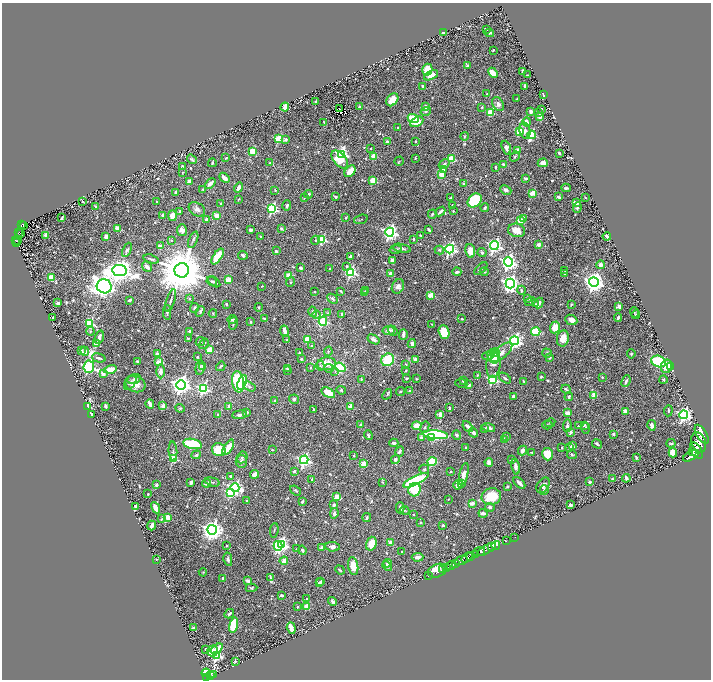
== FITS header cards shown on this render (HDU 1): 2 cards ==
NAXIS1  =                 1417
NAXIS2  =                 1355

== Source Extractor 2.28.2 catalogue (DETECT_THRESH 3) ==
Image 1417 x 1355 px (HDU 1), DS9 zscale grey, zoomed out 1/2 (1 PNG px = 2 x 2 image px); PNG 713 x 682 px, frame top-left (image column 1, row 1354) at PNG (2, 3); each listed source drawn as its Kron ellipse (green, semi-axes under 4 px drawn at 4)
Background 0.401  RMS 0.015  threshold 0.0453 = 3 sigma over >= 5 px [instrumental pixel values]
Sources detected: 784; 34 cannot appear on this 1/2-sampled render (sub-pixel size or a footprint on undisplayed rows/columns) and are neither listed nor drawn; of the other 750, the 500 brightest by FLUX_AUTO listed and drawn (250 fainter detections omitted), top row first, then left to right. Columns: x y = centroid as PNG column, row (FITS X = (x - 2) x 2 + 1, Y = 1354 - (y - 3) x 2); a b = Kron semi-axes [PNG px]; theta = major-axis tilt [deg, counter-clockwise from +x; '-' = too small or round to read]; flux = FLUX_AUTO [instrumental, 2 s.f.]
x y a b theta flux
486 29 3 2 - 6.1
444 32 3 2 - 5.1
490 33 4 3 - 5.7
493 50 2 2 - 3.2
467 66 3 3 - 6
427 70 6 5 - 67
523 71 4 2 - 6
493 73 5 4 - 36
431 75 7 4 27 25
528 75 3 2 - 2.8
422 86 3 3 - 5.2
525 86 3 2 - 3.8
487 94 2 2 - 5.7
543 94 4 2 - 4.9
517 99 3 2 - 2.9
392 100 7 5 53 37
316 101 3 2 - 6.8
498 104 7 5 -57 13
425 106 3 2 - 36
285 107 4 3 - 52
360 107 3 2 - 8.8
482 107 3 3 - 3.5
340 109 2 1 - 2.7
541 110 4 2 - 4.3
426 111 5 3 - 5.7
531 111 3 2 - 18
490 112 3 3 - 98
538 112 2 2 - 7
540 117 2 2 - 45
413 118 6 4 -23 86
324 122 4 2 - 2.9
417 122 7 4 29 42
527 122 4 3 - 15
398 128 2 2 - 17
525 130 8 5 -77 15
520 131 3 3 - 150
531 135 4 3 - 190
465 136 4 2 - 3.2
279 139 3 3 - 160
285 139 3 2 - 14
415 141 3 3 - 3.5
387 142 3 3 - 9.4
371 148 3 2 - 2.6
506 148 7 4 -72 16
517 150 4 4 - 18
252 151 3 3 - 120
559 153 3 2 - 5.9
341 154 4 4 - 580
373 156 4 3 - 31
515 156 5 3 - 4.5
226 158 3 2 - 4.3
415 158 2 2 - 4.3
192 159 5 3 - 4.3
452 159 4 3 - 71
340 160 10 6 -49 88
399 161 5 3 - 2.6
212 163 4 2 - 5.2
270 163 4 3 - 3.7
543 163 5 4 - 18
444 164 6 4 33 8.5
504 165 2 2 - 41
182 166 3 2 - 4.6
496 167 3 2 - 3.1
443 169 3 2 - 12
350 171 6 4 51 36
183 172 3 2 - 2.9
442 175 3 3 - 83
224 178 6 3 -44 18
526 178 2 2 - 19
373 180 3 3 - 99
189 181 4 3 - 13
210 183 6 3 44 23
464 184 2 2 - 30
238 188 5 3 - 17
566 188 4 2 - 5
202 189 3 2 - 2.7
275 190 3 2 - 3
506 190 6 4 -25 10
175 193 4 2 - 6.5
532 193 3 3 - 77
308 194 4 3 - 6.5
335 197 3 2 - 5.3
451 197 3 2 - 4.3
558 197 3 2 - 9.5
304 198 4 2 - 2.7
585 198 2 2 - 3
239 199 2 2 - 3.8
475 200 8 6 44 160
83 202 4 3 - 3.4
157 202 2 2 - 8.9
576 203 3 3 - 54
221 204 2 2 - 6.7
452 205 2 2 - 4.5
287 206 5 3 - 5.8
95 207 3 2 - 2.8
485 208 4 3 - 5.5
577 208 5 3 - 5.8
197 209 9 6 -32 16
272 209 4 3 - 390
180 211 2 2 - 13
453 211 2 2 - 2.7
440 212 5 2 - 8.6
432 214 4 3 - 3.5
162 215 3 2 - 3.7
172 216 5 4 - 23
216 216 3 3 - 29
62 218 4 2 - 4.7
346 218 3 2 - 3.5
524 218 4 3 - 4.7
207 219 4 3 - 11
361 219 7 2 17 3.4
520 221 4 3 - 47
21 225 4 2 - 70
23 226 4 1 - 22
117 228 3 2 - 58
281 229 4 3 - 5.7
182 230 6 5 - 15
251 230 3 2 - 15
429 230 4 2 - 5.3
517 230 9 6 -14 36
390 232 4 4 - 1000
18 233 4 3 - 73
20 233 3 1 - 32
46 235 3 3 - 19
421 235 3 2 - 4.3
106 236 3 3 - 14
260 236 3 2 - 3.3
607 236 4 2 - 11
322 239 3 3 - 200
413 239 3 2 - 3.6
16 240 4 2 - 91
171 240 3 2 - 2.9
193 240 9 3 68 6.5
315 240 4 3 - 3.3
17 241 2 1 - 17
16 243 2 1 - 14
538 245 2 2 - 41
160 246 2 2 - 46
494 246 4 4 - 780
402 248 9 3 -12 9.3
396 249 6 4 12 7.8
450 249 4 4 - 690
127 250 7 4 65 6.3
439 250 5 3 - 5.4
276 251 2 2 - 22
470 251 7 5 -80 40
482 253 4 3 - 7.4
243 255 5 4 - 8.3
218 256 9 3 56 85
350 256 3 2 - 10
151 259 8 3 -16 5.1
392 261 4 3 - 18
508 262 5 4 - 1000
601 265 4 3 - 18
346 266 2 2 - 5.7
147 267 6 3 -50 13
301 268 3 3 - 4.7
481 268 8 3 41 5.8
329 269 4 3 - 3.3
182 270 7 7 - 19000
119 271 7 5 -7 3600
565 271 4 3 - 2.9
351 272 4 4 - 410
457 272 4 3 - 8.1
484 272 4 3 - 3.6
391 274 3 3 - 21
564 274 3 3 - 2.8
289 276 3 3 - 51
51 278 4 3 - 51
228 280 3 3 - 79
212 281 5 3 - 3.6
214 282 7 3 -37 4.5
291 282 5 3 - 3.1
594 282 5 5 - 2300
510 283 5 4 - 1200
104 286 7 7 - 2300
262 286 2 2 - 3.2
398 286 7 6 - 14
521 290 4 3 - 4.2
341 291 4 3 - 2.6
365 291 4 3 - 3.4
314 292 3 2 - 3.2
364 293 3 3 - 2.8
430 295 3 2 - 76
190 298 2 2 - 3
333 299 6 3 -45 5.6
528 299 2 2 - 20
129 300 4 2 - 7.1
170 301 12 2 71 7.2
530 301 5 2 - 2.7
58 303 3 2 - 11
539 303 5 3 - 16
226 304 3 2 - 3.7
535 304 3 2 - 3.8
571 304 3 2 - 3.6
619 306 4 3 - 9.7
259 307 4 3 - 2.9
194 308 5 3 - 6.5
200 311 5 3 - 6.1
167 312 7 3 89 5.7
313 312 5 4 - 7.3
328 312 4 3 - 3
635 312 5 3 - 3.2
213 313 4 3 - 2.6
342 314 4 3 - 8.9
317 315 4 4 - 4.8
636 315 4 2 - 3
53 318 2 2 - 2.9
618 318 4 2 - 6.8
232 319 4 2 - 7.1
264 319 4 3 - 4.6
462 319 3 2 - 3.3
571 320 6 5 - 19
323 321 4 4 - 210
251 322 3 2 - 3.4
233 323 7 3 78 6
90 324 4 3 - 230
432 324 3 2 - 2.7
555 327 6 5 - 36
389 330 6 4 10 14
90 331 4 3 - 4.1
189 331 3 2 - 6.5
284 331 5 3 - 22
393 331 5 3 - 3.9
536 331 5 4 - 160
444 332 7 5 -69 87
403 334 5 2 - 10
99 337 7 3 71 24
188 338 3 2 - 3
563 338 8 6 80 40
307 339 3 3 - 78
373 339 6 4 -31 9.2
287 340 3 2 - 2.7
515 341 4 4 - 870
200 342 5 4 - 2.6
96 344 3 2 - 64
204 344 5 3 - 6.1
412 344 4 3 - 13
312 346 3 3 - 4.1
210 350 3 3 - 120
81 351 2 2 - 12
85 351 5 4 - 17
328 351 5 4 - 3.9
502 352 13 5 42 28
299 353 2 2 - 5.6
495 353 4 4 - 110
547 353 5 4 - 7
157 354 2 2 - 41
631 354 4 3 - 4.5
488 355 6 4 20 18
197 357 2 2 - 8
493 357 7 5 -63 63
550 357 3 3 - 3.2
99 358 7 3 -15 9.3
301 359 4 3 - 6.8
388 360 6 6 - 110
415 360 2 2 - 68
137 361 4 3 - 4.4
659 361 7 5 -23 150
159 362 3 2 - 56
326 364 9 6 7 46
406 364 3 2 - 4.4
493 364 13 7 84 28
203 366 4 4 - 6.4
221 366 5 2 - 4.3
320 366 5 4 - 5.1
666 366 7 5 79 36
671 366 4 3 - 18
89 367 6 5 - 730
310 367 3 2 - 3.4
340 367 5 4 - 200
200 368 7 4 85 9.6
329 368 5 4 - 6.1
110 369 6 4 14 48
287 369 3 2 - 3.8
160 371 7 4 -89 17
288 371 2 2 - 2.6
406 371 3 2 - 2.7
335 372 4 3 - 2.7
103 373 4 3 - 26
477 375 3 3 - 2.8
541 377 3 2 - 2.9
602 377 2 2 - 2.7
407 378 3 2 - 3.6
505 378 7 3 -38 4.6
134 379 7 5 18 6.6
361 379 3 2 - 3.4
416 379 3 2 - 2.7
492 379 4 4 - 330
663 380 4 2 - 3.3
463 381 4 3 - 3.7
524 381 4 2 - 4
626 381 6 3 65 7.5
130 382 8 5 58 7.9
238 382 11 6 -81 140
242 382 8 4 70 230
461 383 6 2 -9 3.1
135 384 10 8 -23 32
181 385 5 4 - 2000
469 385 2 2 - 24
249 387 6 3 -29 5
203 388 4 4 - 430
566 389 4 3 - 3.7
341 390 5 4 - 4.2
401 391 4 2 - 2.8
410 391 2 2 - 26
328 393 7 4 -30 58
387 394 6 4 52 4.2
594 395 3 2 - 58
513 396 3 3 - 7.1
569 397 4 3 - 5.8
294 399 5 4 - 6.9
274 400 4 3 - 2.9
150 404 4 3 - 18
88 406 3 2 - 150
106 406 3 2 - 7.6
163 406 2 2 - 61
229 406 2 2 - 41
351 406 2 2 - 62
180 408 5 4 - 3.7
449 408 3 2 - 3.1
314 410 4 3 - 4
625 411 2 2 - 36
668 411 5 2 - 4
247 412 2 2 - 12
567 413 4 3 - 25
91 414 4 2 - 9.1
218 414 4 3 - 3.1
440 414 3 2 - 37
240 415 7 4 5 10
684 415 4 4 - 770
550 423 5 3 - 3.6
361 425 3 3 - 12
547 425 5 4 - 4
567 425 6 4 85 7.1
584 425 4 3 - 3.1
652 425 5 4 - 16
417 426 5 4 - 38
579 426 4 3 - 3.7
425 427 6 3 67 4.1
468 427 6 3 -51 16
489 428 6 3 -17 14
586 428 5 3 - 3.6
484 429 3 2 - 3
571 432 2 2 - 24
473 433 5 3 - 12
613 434 3 3 - 6.3
702 434 10 5 -59 3100
368 435 5 3 - 6.3
436 435 12 4 -5 440
457 435 5 3 - 7.2
506 436 4 3 - 2.6
431 437 3 3 - 34
421 438 2 2 - 19
504 439 2 2 - 24
699 442 11 7 -73 4200
394 443 4 3 - 8
671 443 4 2 - 2.9
192 444 9 5 -11 170
597 444 5 2 - 5.7
572 446 4 3 - 13
228 447 9 3 58 55
466 447 2 2 - 3.2
561 447 3 2 - 3
569 448 2 2 - 17
219 450 7 6 - 82
272 450 2 2 - 3.2
696 450 9 5 -58 2900
173 451 9 3 -86 6.6
400 451 5 3 - 8.4
523 451 5 3 - 14
531 452 3 2 - 2.8
692 452 3 2 - 650
673 453 4 4 - 45
548 454 6 5 - 63
572 454 5 3 - 3.4
196 455 5 3 - 5.2
354 455 2 2 - 3.1
691 456 9 4 29 2500
242 457 6 5 - 6.9
636 457 3 2 - 5.7
173 458 3 3 - 170
395 459 4 4 - 8.5
304 460 4 4 - 710
511 460 4 3 - 3.8
241 461 6 5 - 9.5
432 462 4 4 - 120
489 462 4 4 - 10
364 464 3 3 - 91
516 467 8 4 -77 13
424 469 5 4 - 5.3
294 471 2 2 - 20
451 471 3 2 - 2.9
254 474 4 3 - 26
464 474 11 3 77 34
231 476 4 2 - 4.7
626 478 4 2 - 13
312 479 2 2 - 12
613 479 4 2 - 3.9
416 480 14 4 26 280
212 482 8 3 -14 5
382 482 3 2 - 3.2
589 482 3 3 - 10
191 483 4 3 - 8.5
207 483 4 3 - 19
461 483 4 3 - 8.8
519 483 7 3 -44 15
156 485 4 3 - 6.8
458 485 5 4 - 31
543 485 8 5 57 12
507 487 4 3 - 3.9
235 488 4 4 - 820
296 490 6 3 -36 4.4
415 490 7 6 - 110
544 490 5 3 - 5.1
231 492 4 3 - 230
148 494 2 2 - 4.4
491 496 10 8 13 85
336 497 3 2 - 57
449 499 2 2 - 2.7
247 501 3 3 - 3.2
302 502 3 2 - 4.2
472 503 3 3 - 19
334 505 3 3 - 8.6
570 505 3 2 - 26
135 506 2 2 - 11
490 507 4 3 - 6.9
156 508 6 3 -62 23
400 508 6 3 -90 10
404 510 5 2 - 2.9
334 513 5 3 - 8.1
483 513 4 3 - 12
413 514 2 2 - 4.2
167 518 3 3 - 91
367 518 4 3 - 7.6
161 519 4 3 - 3.8
420 522 3 3 - 2.8
443 525 2 2 - 11
152 526 5 2 - 22
212 530 5 5 - 2100
274 530 7 2 83 3.1
515 537 2 1 - 13
506 541 2 1 - 16
390 543 2 2 - 39
281 544 4 3 - 630
371 544 7 5 71 38
496 545 4 2 - 1400
226 546 2 2 - 4.6
278 546 5 3 - 310
332 547 7 4 -5 15
492 547 2 2 - 770
321 548 2 2 - 34
297 549 3 2 - 4.1
487 549 10 3 29 1000
302 550 4 3 - 7.8
402 551 2 2 - 3.5
479 551 6 4 20 530
475 555 3 2 - 380
417 557 6 3 4 13
467 557 6 3 41 740
471 557 3 2 - 300
156 559 2 1 - 3
228 559 7 4 -79 7.1
284 561 4 3 - 27
461 561 7 3 17 1500
387 563 4 3 - 13
455 563 3 2 - 300
451 565 5 2 - 700
353 566 9 5 -81 42
387 566 5 3 - 6.1
446 568 3 3 - 200
340 570 5 2 - 3.6
442 570 2 1 - 92
437 571 10 6 21 120
203 572 4 3 - 2.9
428 576 2 1 - 6.8
270 577 4 2 - 2.8
223 578 2 2 - 11
248 581 4 3 - 11
321 581 3 3 - 4.1
319 583 3 3 - 4.5
251 588 6 4 3 4.1
282 595 3 2 - 7.9
307 599 3 2 - 4.1
332 602 4 3 - 6.8
297 607 2 2 - 5.7
307 607 4 3 - 62
229 614 5 3 - 6.8
233 625 7 4 77 120
193 628 3 2 - 7.1
291 628 6 3 -72 52
206 649 2 2 - 4.4
217 649 7 4 38 38
213 651 5 5 - 38
217 655 4 3 - 370
235 661 3 3 - 3.8
206 673 4 4 - 1300
213 675 4 2 - 120
210 676 4 2 - 130
206 677 4 2 - 340
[250 fainter detections neither listed nor drawn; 34 sub-pixel or undisplayed-footprint detections neither listed nor drawn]